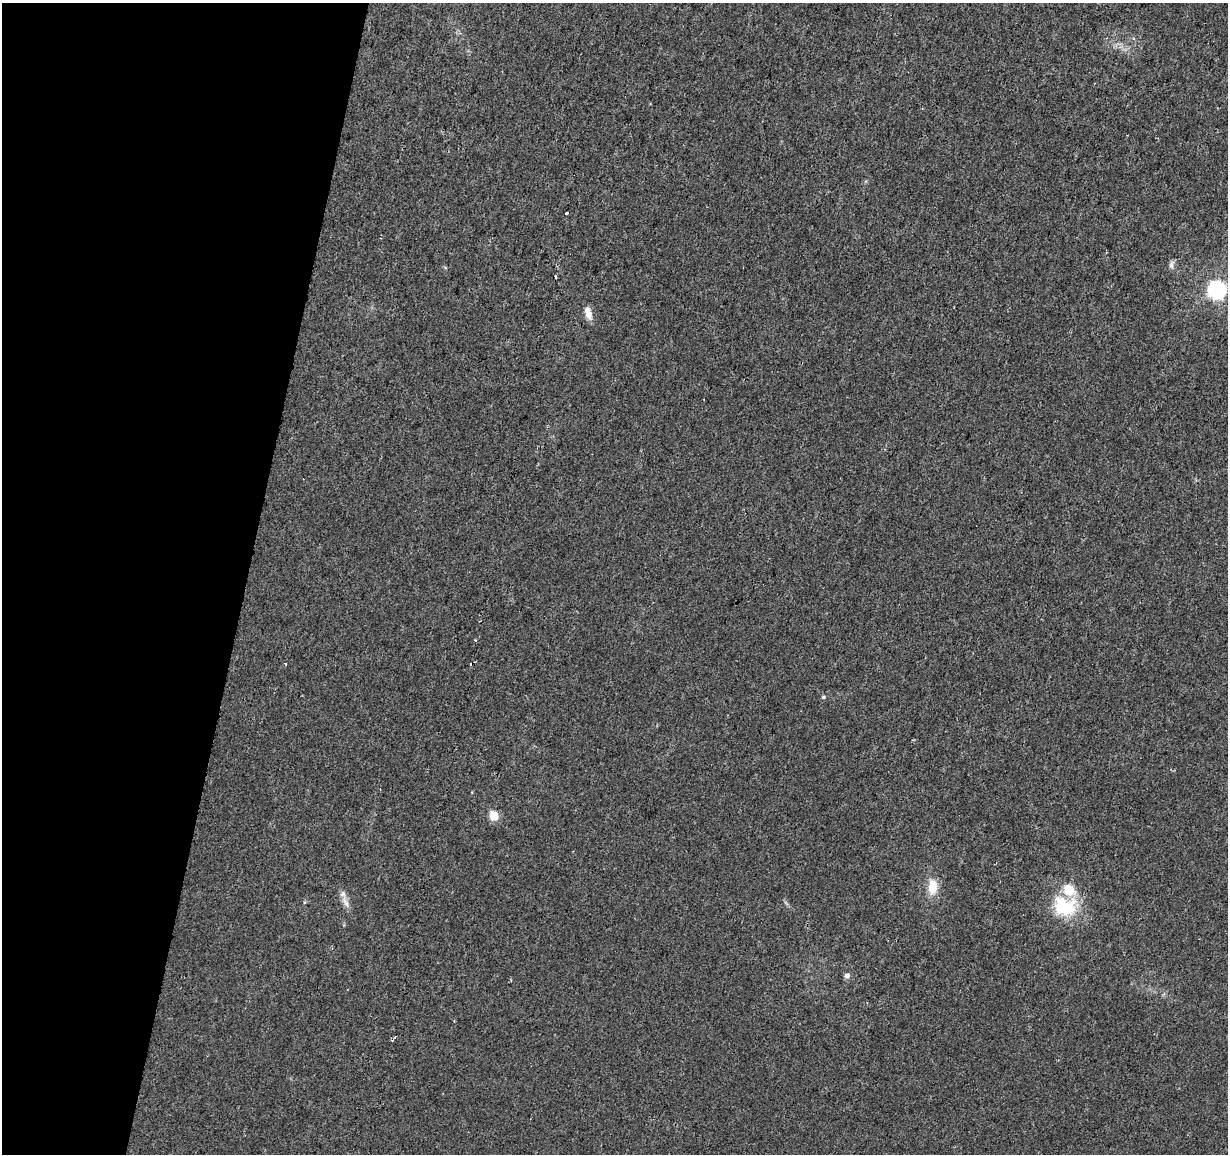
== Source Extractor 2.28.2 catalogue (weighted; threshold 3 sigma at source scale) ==
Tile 9 of 4 x 4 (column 1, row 3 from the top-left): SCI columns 1-1226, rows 1377-2528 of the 4913 x 5118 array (HDU 1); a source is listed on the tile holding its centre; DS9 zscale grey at full resolution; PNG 1230 x 1156 px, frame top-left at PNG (2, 3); no overlay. Shown black and unused: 20% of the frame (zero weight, under 2 of 3 exposures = <1% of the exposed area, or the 3 px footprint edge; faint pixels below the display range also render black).
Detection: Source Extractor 2.28.2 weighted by HDU 2 'WHT'; one run over the whole footprint, this tile lists its part. Background 0.00516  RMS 0.0036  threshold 0.016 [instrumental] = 3 sigma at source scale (4.5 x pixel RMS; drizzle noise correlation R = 1.50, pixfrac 1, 0.0396/0.0396 arcsec/px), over >= 5 px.
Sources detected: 14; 3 cosmic-ray / hot-pixel residue — not listed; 2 inside a brighter listed object's ellipse — not listed separately; the other 9 listed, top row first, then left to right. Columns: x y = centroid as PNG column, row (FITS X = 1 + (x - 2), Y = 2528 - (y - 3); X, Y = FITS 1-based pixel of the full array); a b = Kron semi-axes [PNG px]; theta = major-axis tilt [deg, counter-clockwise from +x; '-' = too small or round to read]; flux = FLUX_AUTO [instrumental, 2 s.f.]
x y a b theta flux
1171 265 10 6 -90 1.2
1217 290 7 7 - 150
588 313 14 7 -73 3.3
823 697 5 4 - 0.47
493 816 5 5 - 15
932 886 17 10 -89 7.2
345 902 17 6 -65 2.4
1064 906 31 25 -10 19
847 976 7 6 - 1.3